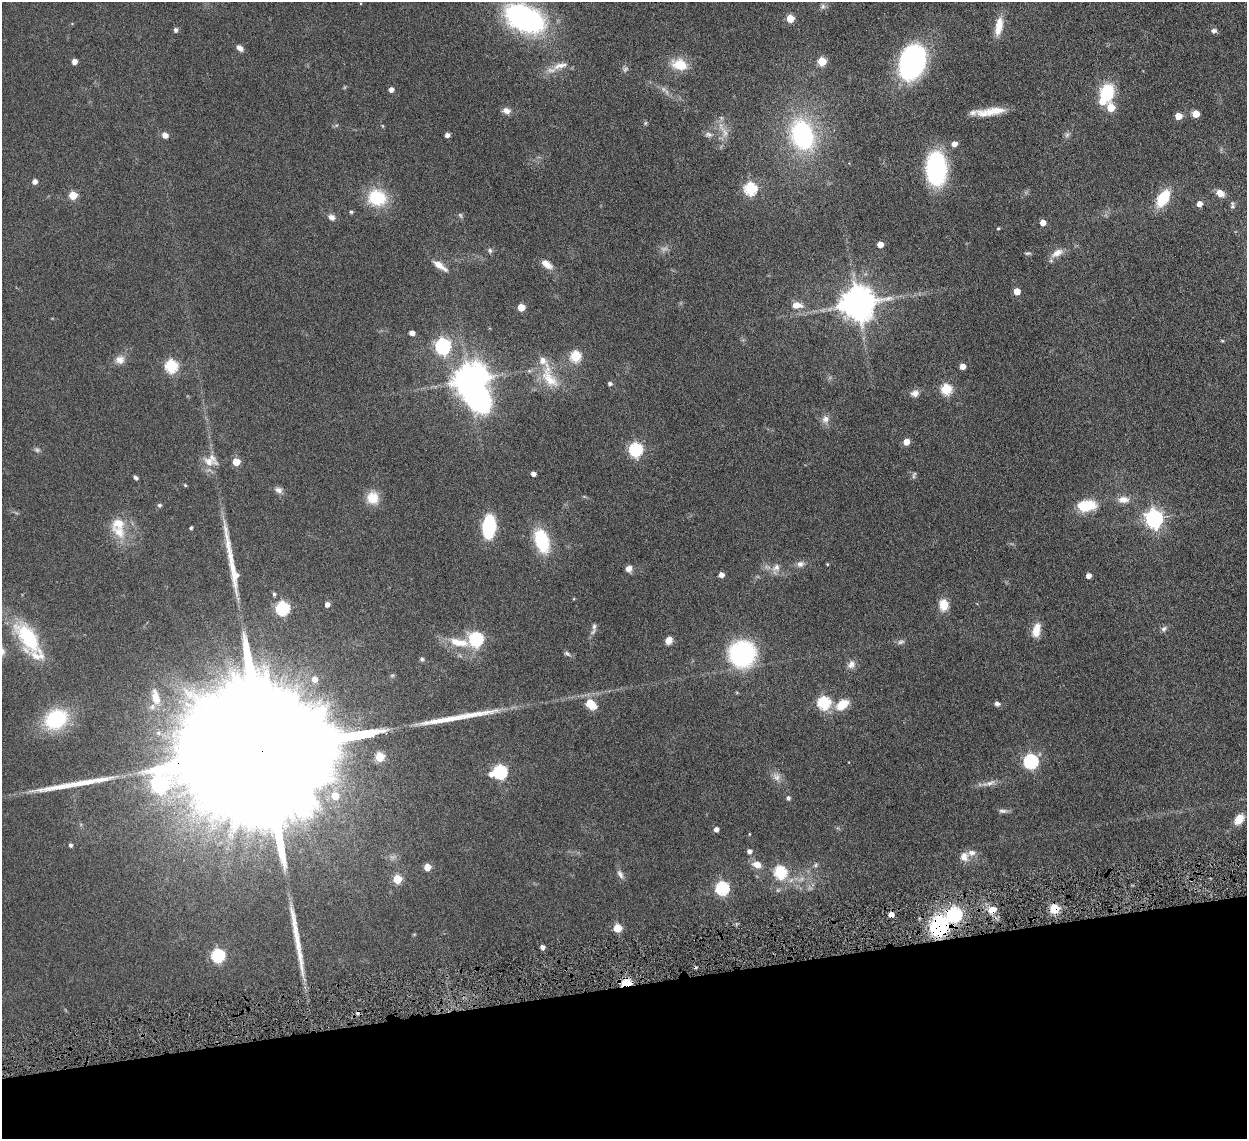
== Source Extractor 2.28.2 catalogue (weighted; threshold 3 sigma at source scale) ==
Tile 14 of 4 x 4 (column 2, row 4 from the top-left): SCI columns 1337-2581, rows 172-1308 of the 5159 x 5000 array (HDU 1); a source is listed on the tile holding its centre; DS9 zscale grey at full resolution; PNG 1249 x 1141 px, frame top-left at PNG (2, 2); no overlay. Shown black and unused: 13% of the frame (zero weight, under 4 of 8 exposures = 5% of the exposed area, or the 3 px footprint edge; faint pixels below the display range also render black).
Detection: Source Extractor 2.28.2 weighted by HDU 2 'WHT'; one run over the whole footprint, this tile lists its part. Background 0.0545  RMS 0.0051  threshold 0.0207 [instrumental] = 3 sigma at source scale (4.09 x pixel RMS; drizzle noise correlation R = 1.36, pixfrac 0.8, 0.05/0.05 arcsec/px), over >= 5 px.
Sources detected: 162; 3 too faint to see at this stretch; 2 inside a brighter object's white glare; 3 cosmic-ray / hot-pixel residue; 4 long thin detections or spike segments (spike, bleed or trail) — not listed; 7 inside a brighter listed object's ellipse — not listed separately; the other 143 listed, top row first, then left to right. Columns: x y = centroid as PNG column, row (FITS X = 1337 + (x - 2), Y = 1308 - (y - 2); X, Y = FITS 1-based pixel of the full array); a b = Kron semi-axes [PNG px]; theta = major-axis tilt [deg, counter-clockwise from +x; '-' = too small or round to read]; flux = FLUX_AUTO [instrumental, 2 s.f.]
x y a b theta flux
823 7 8 7 - 1.2
525 18 30 17 -25 120
790 18 5 5 - 11
999 26 23 8 80 6.8
175 30 5 4 - 1.4
1214 31 5 5 - 1.9
240 48 8 6 -44 2.2
74 61 4 4 - 3.1
822 61 5 5 - 16
912 62 27 19 71 99
680 64 18 12 -16 10
560 66 25 8 17 5.1
625 69 9 6 45 1.2
391 89 4 4 - 2.2
1107 92 16 13 82 20
506 111 11 8 -9 2.6
992 112 30 9 11 8.7
1196 114 5 5 - 9
1178 116 5 5 - 7.4
645 123 6 5 - 0.57
383 126 6 3 -70 0.42
724 132 21 7 -62 4
708 134 10 7 -7 1.6
165 135 7 6 - 2.4
447 135 4 4 - 2.2
802 135 22 16 -72 75
1067 135 7 6 - 1.1
954 144 5 5 - 3.1
936 169 23 14 -87 71
35 181 5 4 - 2.3
750 189 6 6 - 55
1220 193 10 7 -37 3.6
73 195 5 5 - 14
377 198 17 15 -14 22
1163 198 16 10 59 17
1199 204 5 5 - 2.8
1232 205 10 5 -84 1.1
351 212 4 4 - 0.76
332 217 9 7 -36 2.2
1043 223 5 5 - 4.1
998 228 4 4 - 0.43
880 245 5 5 - 5
490 250 7 6 - 0.96
1028 253 9 4 -4 0.78
1057 253 18 9 29 4.1
546 264 14 8 -37 4.3
439 265 18 6 -34 4.7
1017 291 5 5 - 6
857 303 10 10 - 1100
797 305 12 8 -2 4.6
521 307 5 5 - 9.5
412 333 4 4 - 2.8
1222 341 5 3 - 0.44
443 346 7 6 - 100
576 356 6 6 - 30
120 360 13 11 4 3.4
171 366 6 6 - 51
962 366 4 4 - 3.6
549 377 41 17 -67 13
469 380 11 9 29 740
610 384 5 4 - 1.1
946 389 6 5 - 35
915 393 11 9 12 2.5
825 419 10 10 - 2.9
906 442 5 5 - 6
37 450 8 6 -44 1
636 450 8 6 80 73
209 462 23 11 -12 5
236 462 5 5 - 10
533 474 4 4 - 1.9
136 478 5 4 - 1.1
185 485 5 4 - 0.51
279 490 11 7 -26 2
372 498 14 14 - 7.9
1123 500 14 9 0 3.8
159 505 5 5 - 1
1086 506 17 10 7 15
1154 519 7 7 - 170
489 527 15 8 86 47
191 528 4 3 - 0.75
119 532 24 15 -41 9.5
542 541 19 11 -73 32
800 564 10 8 17 2.1
827 564 3 3 - 0.44
776 568 13 10 36 3.2
629 569 7 7 - 2.4
235 575 13 10 76 3.7
721 575 5 4 - 2.6
1088 575 4 4 - 2.9
274 594 5 4 - 0.91
327 604 5 5 - 2.1
943 605 10 8 -85 8.4
282 608 6 6 - 59
594 626 9 6 -83 1.4
1164 629 9 7 48 1.3
1036 630 18 10 75 5.4
28 638 40 19 -56 30
476 639 7 7 - 56
669 640 9 7 55 3
459 642 33 11 -10 11
901 642 10 5 13 1.3
567 653 9 5 -34 1.1
742 653 20 19 - 71
422 659 6 6 - 0.81
851 664 12 9 51 2.6
314 679 7 7 - 3.2
156 697 23 11 -77 8.2
824 703 6 6 - 56
590 704 10 7 -42 13
997 704 6 5 - 1.5
842 705 18 11 34 7.7
56 719 21 16 31 34
270 750 131 25 8 77000
379 757 5 5 - 19
1031 761 6 6 - 78
500 772 6 6 - 66
491 774 6 6 - 2.2
776 777 12 10 -36 2.8
990 783 15 7 18 2.6
335 796 6 6 - 8.2
788 798 5 4 - 1.2
1003 811 12 5 -4 1.5
1239 819 11 8 51 6
716 829 5 5 - 2.1
749 834 4 3 - 0.32
70 845 4 3 - 1.1
749 851 5 5 - 1.9
964 857 12 10 -86 3.7
757 865 10 7 -18 4.2
816 865 7 5 39 0.81
427 867 5 5 - 6.5
780 872 6 6 - 50
620 874 12 6 -59 1.9
397 879 5 5 - 17
722 888 6 6 - 60
1054 909 5 5 - 29
992 910 9 8 - 5.2
955 915 6 6 - 82
939 926 20 18 58 39
617 928 5 5 - 13
542 947 4 4 - 2
218 955 6 6 - 62
626 983 5 4 - 29
Overlapping masked pixels (flux is a lower limit): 6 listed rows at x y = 270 750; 1054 909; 992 910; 955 915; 939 926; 626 983
Isophote crosses this tile's border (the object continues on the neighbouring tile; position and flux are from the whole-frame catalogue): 1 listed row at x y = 270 750